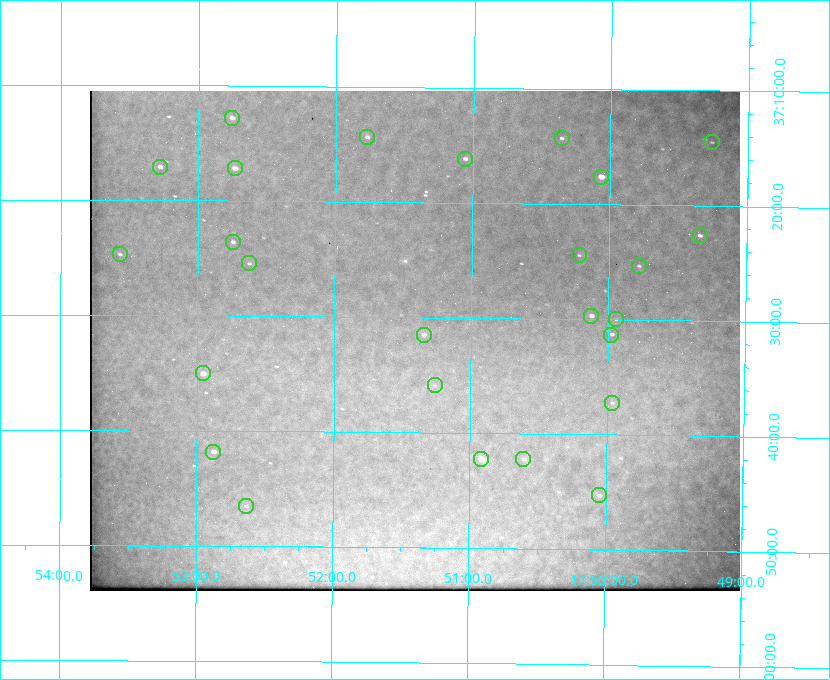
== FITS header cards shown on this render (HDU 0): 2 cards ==
NAXIS1  =                  650 / Width of table row in bytes
NAXIS2  =                  500 / Number of rows in table

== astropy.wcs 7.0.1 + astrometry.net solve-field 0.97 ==
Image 650 x 500 px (HDU 0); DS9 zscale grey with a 90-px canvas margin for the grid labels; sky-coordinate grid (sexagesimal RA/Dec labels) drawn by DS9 from the SOLVED WCS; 26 Tycho-2 reference stars matched to detected sources circled (green)
Header WCS: none
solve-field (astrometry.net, Tycho-2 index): SOLVED blind (the file carries no WCS)
Solved WCS: RA---TAN-SIP/DEC--TAN-SIP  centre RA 17:51:25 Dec +37:32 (267.85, +37.53 deg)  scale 5.21 arcsec/px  FOV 56.5' x 43.4'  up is +179 deg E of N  parity flipped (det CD > 0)
(file carries no celestial WCS; the grid is the blind solution)
Tycho-2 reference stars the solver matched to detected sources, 26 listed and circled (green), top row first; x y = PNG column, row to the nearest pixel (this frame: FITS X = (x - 90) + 1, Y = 500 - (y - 91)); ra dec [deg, ICRS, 3 dp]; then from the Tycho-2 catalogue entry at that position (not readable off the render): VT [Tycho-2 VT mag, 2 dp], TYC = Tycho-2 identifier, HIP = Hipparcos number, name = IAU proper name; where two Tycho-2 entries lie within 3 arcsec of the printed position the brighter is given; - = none
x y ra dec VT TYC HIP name
232 118 268.189 +37.213 9.71 2620-542-1 - -
367 137 267.943 +37.240 10.39 2620-505-1 - -
562 138 267.589 +37.238 11.09 2619-212-1 - -
712 142 267.316 +37.242 12.03 2619-611-1 - -
465 159 267.764 +37.270 10.17 2620-784-1 - -
160 167 268.319 +37.285 9.88 2620-536-1 - -
235 168 268.183 +37.286 8.98 2620-786-1 87506 -
601 177 267.517 +37.293 8.96 2619-379-1 - -
700 235 267.335 +37.377 10.60 2619-634-1 - -
233 242 268.186 +37.393 10.44 2620-175-1 - -
120 254 268.392 +37.412 10.60 2620-800-1 - -
579 255 267.555 +37.408 11.50 2619-358-1 - -
249 263 268.156 +37.424 11.25 2620-712-1 - -
639 266 267.445 +37.422 11.17 2619-451-1 - -
591 316 267.531 +37.495 10.07 2619-274-1 - -
616 319 267.485 +37.500 11.33 2619-40-1 - -
424 335 267.836 +37.525 9.96 3089-889-1 - -
611 335 267.494 +37.522 10.35 3088-270-1 - -
203 373 268.239 +37.584 8.64 3089-755-1 - -
435 385 267.815 +37.598 11.54 3089-1081-1 - -
612 403 267.491 +37.621 11.40 3088-1284-1 - -
213 452 268.219 +37.697 8.93 3089-671-1 - -
481 459 267.730 +37.705 8.13 3089-1203-1 87349 -
523 459 267.652 +37.703 11.04 3089-693-1 - -
599 495 267.512 +37.755 10.10 3089-2332-1 - -
246 506 268.159 +37.775 11.22 3089-2245-1 - -